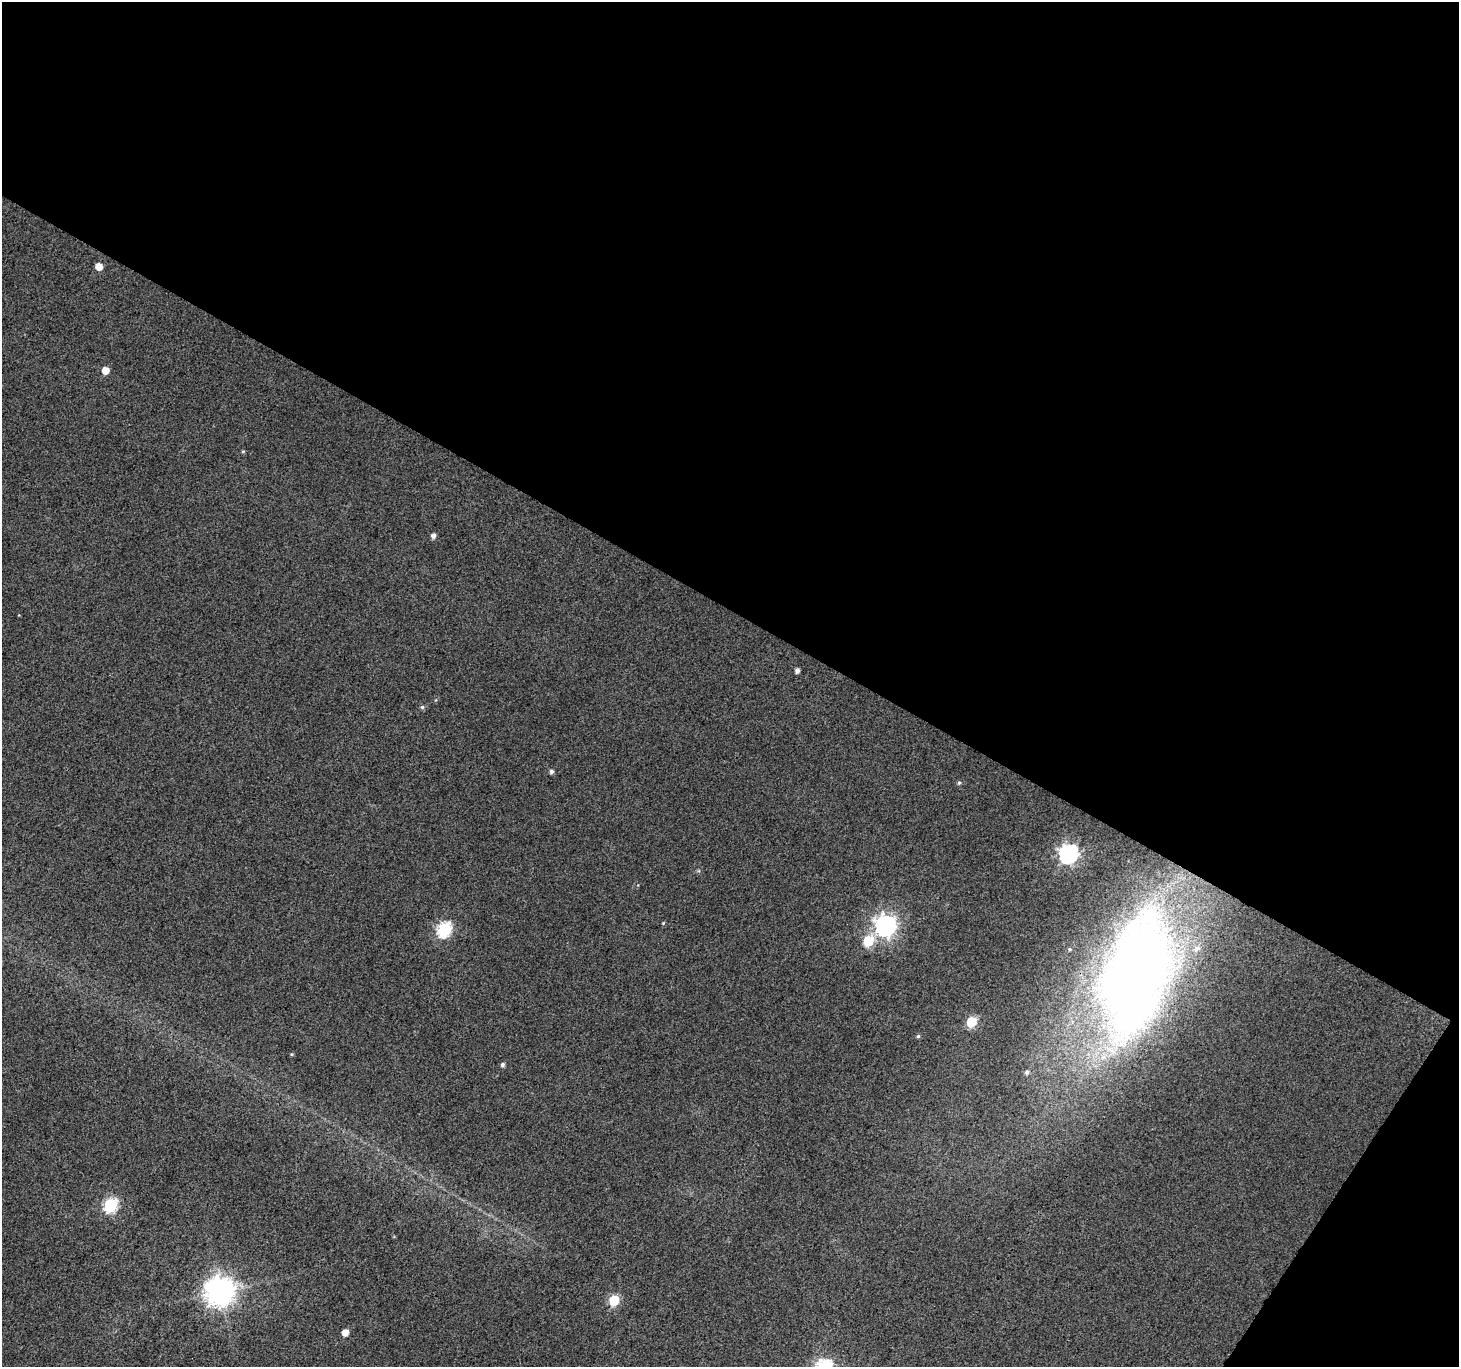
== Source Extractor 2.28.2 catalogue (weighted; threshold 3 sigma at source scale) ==
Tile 2 of 2 x 2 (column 2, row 1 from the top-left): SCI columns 1459-2915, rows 1484-2848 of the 2916 x 2950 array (HDU 1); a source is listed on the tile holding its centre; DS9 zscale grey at full resolution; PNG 1461 x 1369 px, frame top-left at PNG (2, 2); no overlay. Shown black and unused: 47% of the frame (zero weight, under 3 of 4 exposures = <1% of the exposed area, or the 3 px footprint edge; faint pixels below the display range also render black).
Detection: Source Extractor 2.28.2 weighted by HDU 2 'WHT'; one run over the whole footprint, this tile lists its part. Background 0.0356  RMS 0.011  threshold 0.0494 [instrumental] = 3 sigma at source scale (4.5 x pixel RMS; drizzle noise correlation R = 1.50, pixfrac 1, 0.0396/0.0396 arcsec/px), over >= 5 px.
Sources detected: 23; all 23 listed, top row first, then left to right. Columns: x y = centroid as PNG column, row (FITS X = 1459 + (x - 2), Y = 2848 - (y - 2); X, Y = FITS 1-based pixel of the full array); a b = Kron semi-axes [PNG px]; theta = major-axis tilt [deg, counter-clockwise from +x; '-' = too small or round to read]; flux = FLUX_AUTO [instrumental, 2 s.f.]
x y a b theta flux
99 266 5 5 - 13
105 370 5 5 - 14
243 451 5 4 - 1.2
433 536 5 5 - 4.3
797 671 4 4 - 4.2
422 707 5 5 - 1.9
551 772 5 4 - 3.1
959 783 6 5 - 2.1
1068 854 8 7 - 400
663 923 4 4 - 0.91
885 925 8 8 - 630
445 929 7 6 - 160
868 941 6 6 - 59
1069 949 4 4 - 1.2
1136 974 125 60 75 1000
971 1022 6 6 - 53
918 1036 5 5 - 1.6
502 1065 5 5 - 2.6
1027 1072 6 5 - 2.7
110 1205 7 6 - 150
220 1291 9 9 - 1500
614 1300 6 6 - 61
345 1332 5 5 - 9.4
Overlapping masked pixels (flux is a lower limit): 1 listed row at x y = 1136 974